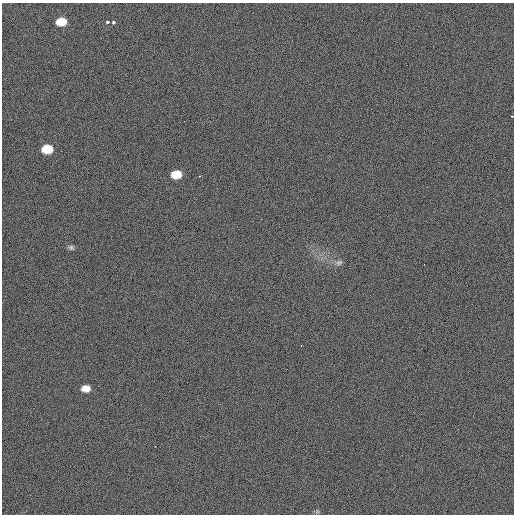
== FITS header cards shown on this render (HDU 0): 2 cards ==
NAXIS1  =                  512 / Axis length
NAXIS2  =                  512 / Axis length

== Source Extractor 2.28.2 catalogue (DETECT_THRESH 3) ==
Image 512 x 512 px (HDU 0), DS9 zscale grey, 1 PNG px = 1 image px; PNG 516 x 516 px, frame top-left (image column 1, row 512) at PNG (2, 3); no overlay
Background 408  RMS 1.8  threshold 5.29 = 3 sigma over >= 5 px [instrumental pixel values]
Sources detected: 10; all 10 listed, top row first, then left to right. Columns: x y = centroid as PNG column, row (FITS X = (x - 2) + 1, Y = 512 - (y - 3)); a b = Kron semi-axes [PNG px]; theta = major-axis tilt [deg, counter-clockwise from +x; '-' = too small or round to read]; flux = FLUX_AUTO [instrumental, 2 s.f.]
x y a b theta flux
61 22 10 8 4 2000
108 22 4 3 - 400
113 22 3 3 - 710
512 116 3 2 - 100
47 149 9 7 1 3000
176 174 8 7 - 2000
71 247 7 6 - 240
339 262 10 7 30 380
86 388 8 6 -2 1100
155 446 2 2 - 83
At the frame edge (FLAGS 8, measured only in part): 1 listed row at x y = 512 116